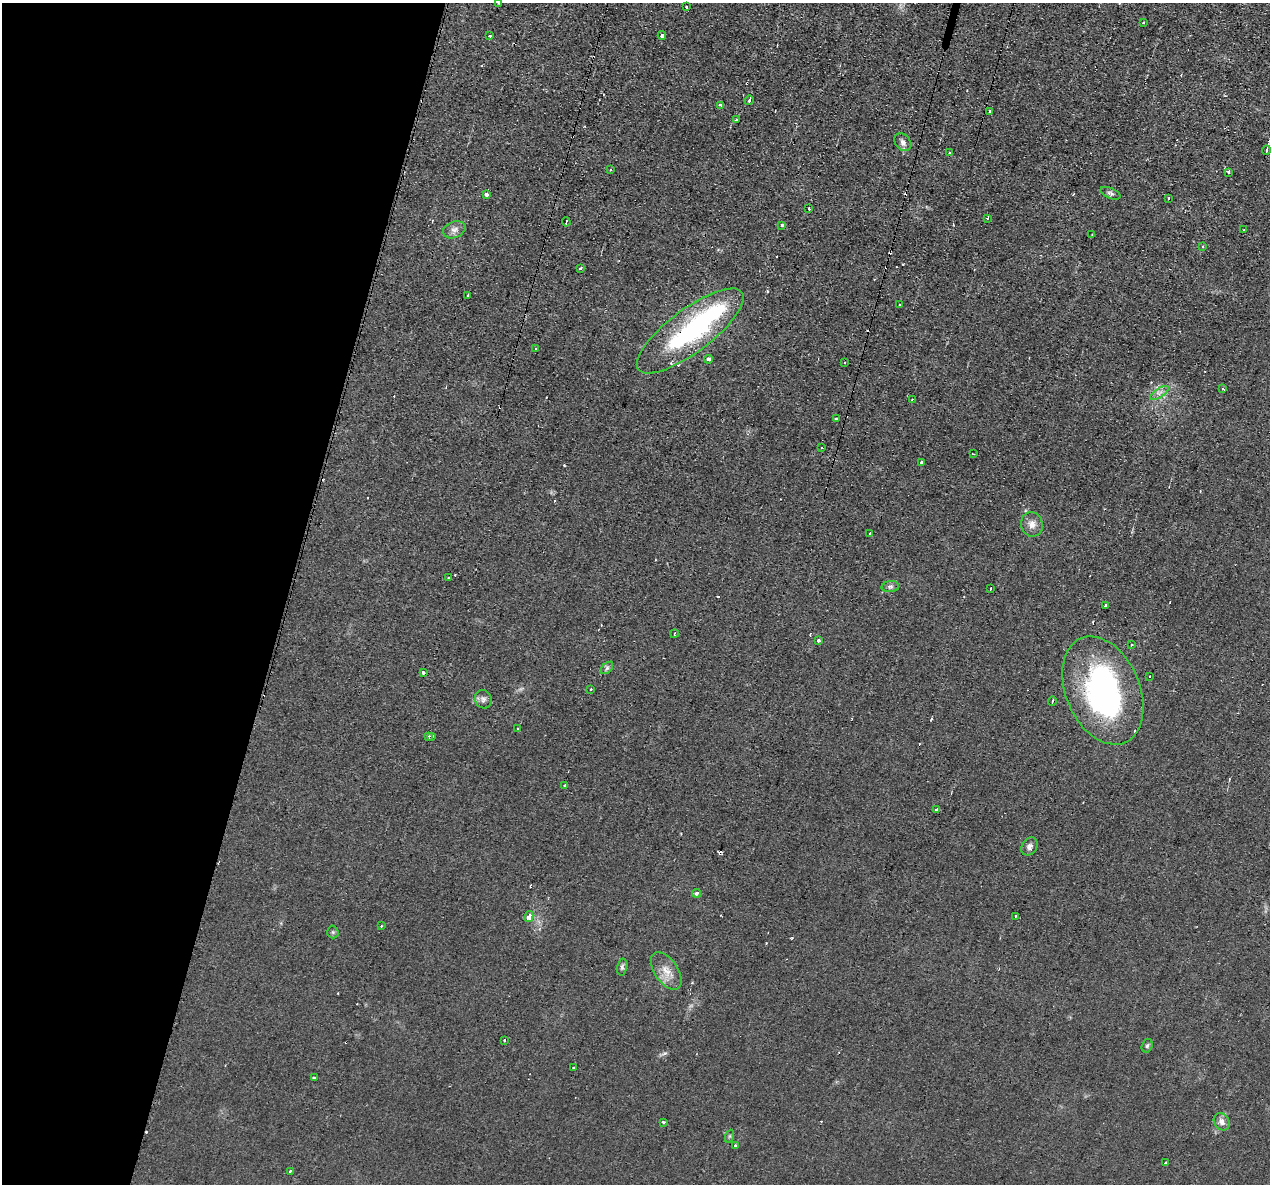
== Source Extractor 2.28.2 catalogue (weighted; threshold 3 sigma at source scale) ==
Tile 9 of 4 x 4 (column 1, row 3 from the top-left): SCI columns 1-1268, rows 1427-2608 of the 5071 x 5095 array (HDU 1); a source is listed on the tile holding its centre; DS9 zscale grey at full resolution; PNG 1272 x 1186 px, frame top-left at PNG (2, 3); each listed source drawn as its Kron ellipse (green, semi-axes under 4 px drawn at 4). Shown black and unused: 23% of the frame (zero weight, under 2 of 3 exposures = <1% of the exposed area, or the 3 px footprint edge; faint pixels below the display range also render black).
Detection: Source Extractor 2.28.2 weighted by HDU 2 'WHT'; one run over the whole footprint, this tile lists its part. Background 0.0451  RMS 0.0069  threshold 0.031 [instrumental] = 3 sigma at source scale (4.5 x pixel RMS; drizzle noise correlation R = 1.50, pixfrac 1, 0.05/0.05 arcsec/px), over >= 5 px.
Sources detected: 106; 2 inside a brighter object's white glare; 24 cosmic-ray / hot-pixel residue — neither listed nor drawn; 2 inside a brighter listed object's ellipse — not listed separately; the other 78 listed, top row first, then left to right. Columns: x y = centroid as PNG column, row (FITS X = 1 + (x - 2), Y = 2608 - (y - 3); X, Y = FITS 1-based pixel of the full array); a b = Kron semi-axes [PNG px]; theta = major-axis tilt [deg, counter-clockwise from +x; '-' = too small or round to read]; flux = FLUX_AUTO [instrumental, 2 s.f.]
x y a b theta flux
499 3 3 2 - 0.92
686 7 3 3 - 1.7
1143 22 3 2 - 1.3
662 35 4 3 - 3.1
490 36 3 3 - 1.9
749 100 5 3 - 2.2
721 105 3 3 - 3.6
990 112 3 3 - 2.7
736 120 3 2 - 1.3
903 142 9 7 -49 3
1266 150 4 3 - 2.4
950 153 3 3 - 4.7
610 170 3 2 - 0.62
1229 172 3 3 - 1.7
1110 193 10 5 -23 1.8
486 194 3 3 - 9.6
1169 198 3 2 - 0.59
809 208 3 2 - 1
987 218 4 3 - 0.72
566 222 4 2 - 0.85
782 225 4 3 - 1.3
454 230 12 8 22 3.7
1244 230 3 2 - 0.66
1092 234 3 2 - 0.52
1203 246 3 2 - 0.9
580 269 3 3 - 2.9
468 295 3 2 - 1.2
899 305 2 2 - 0.59
690 331 65 21 37 110
536 349 3 2 - 0.91
709 359 4 4 - 2.4
845 362 2 2 - 0.67
1223 389 3 3 - 1
1159 393 11 4 33 2.9
912 400 3 2 - 0.62
837 419 3 3 - 2.3
822 448 3 2 - 0.53
973 454 3 2 - 0.74
921 462 3 3 - 1.9
1032 524 12 11 - 5.3
870 533 3 2 - 0.76
449 578 3 3 - 1.8
890 587 9 5 5 1.9
990 589 3 3 - 2
1105 605 3 3 - 0.98
674 634 4 2 - 0.71
819 641 3 3 - 2.1
1131 645 3 2 - 0.72
607 668 7 4 45 1.6
423 672 4 3 - 1.8
1150 676 3 3 - 0.68
591 689 2 2 - 0.7
1103 690 56 37 -67 150
483 699 9 8 - 2.7
1052 701 5 2 - 1.3
518 729 3 3 - 1.8
428 737 3 3 - 3.7
432 737 4 3 - 4.8
565 786 3 3 - 1.9
936 810 3 3 - 4.3
1029 846 10 7 56 2.7
696 893 4 3 - 3.9
1015 916 3 3 - 1.1
529 917 5 3 - 10
381 926 3 2 - 0.63
333 932 6 6 - 1
622 967 8 5 77 1.5
666 971 21 11 -55 9
504 1040 3 3 - 1.5
1147 1046 7 5 72 1.3
574 1068 3 3 - 2.4
314 1077 3 3 - 8.8
664 1122 3 3 - 1.5
1222 1122 9 7 -55 3.8
730 1136 6 4 71 0.95
735 1146 3 3 - 3.6
1166 1163 3 3 - 1.4
290 1171 3 3 - 2.3
Overlapping masked pixels (flux is a lower limit): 1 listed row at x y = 690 331
Isophote crosses this tile's border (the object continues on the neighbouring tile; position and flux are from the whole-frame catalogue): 1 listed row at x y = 499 3
Unlisted compact peaks at least as high as the median listed source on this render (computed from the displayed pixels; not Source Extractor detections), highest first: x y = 665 1053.